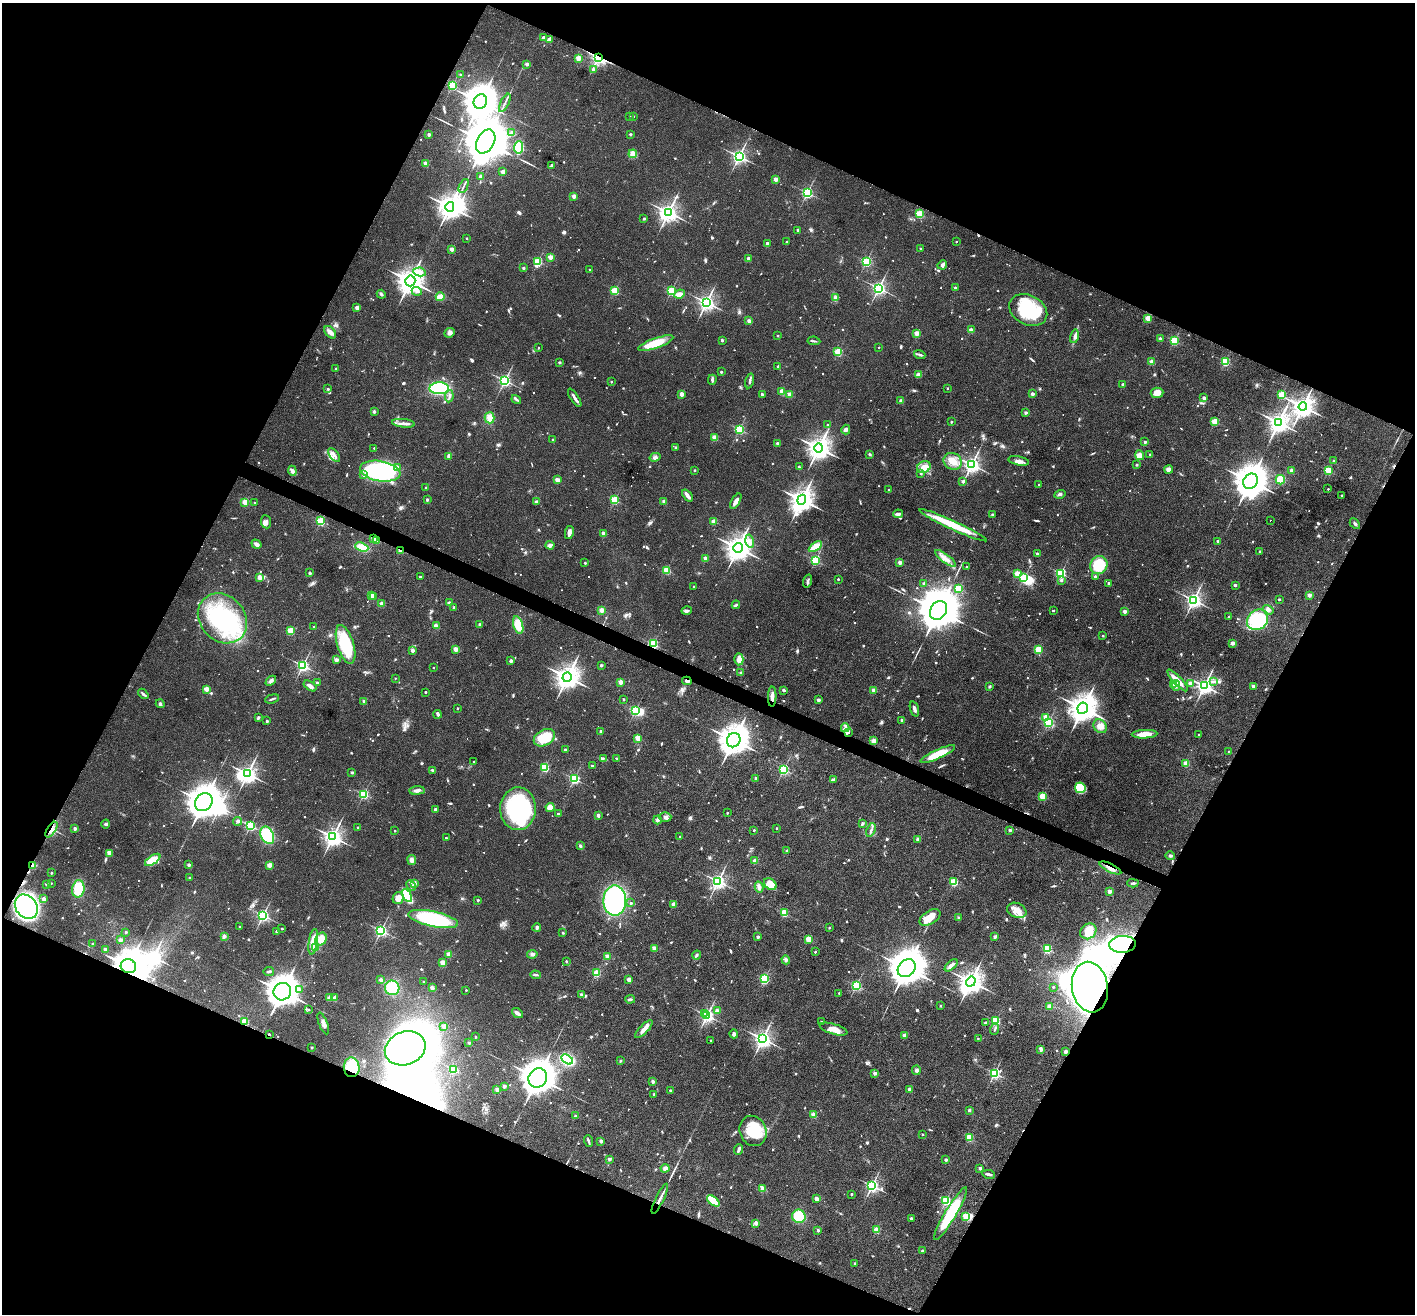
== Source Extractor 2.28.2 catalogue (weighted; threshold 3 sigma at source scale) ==
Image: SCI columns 5-5656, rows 279-5526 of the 5657 x 5669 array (HDU 1 of 3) = the unmasked area's bounding box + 8 px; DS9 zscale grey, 4 x 4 block average (1 PNG px = mean of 4 x 4 image px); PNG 1417 x 1316 px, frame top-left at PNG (2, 3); each listed source drawn as its Kron ellipse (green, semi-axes under 4 px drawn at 4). Shown black and unused: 45% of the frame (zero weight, under 3 of 4 exposures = <1% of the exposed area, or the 3 px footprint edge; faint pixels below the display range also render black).
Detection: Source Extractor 2.28.2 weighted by HDU 2 'WHT'. Background 0.0339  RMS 0.0047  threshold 0.0211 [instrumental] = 3 sigma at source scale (4.5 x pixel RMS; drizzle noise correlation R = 1.50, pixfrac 1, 0.05/0.05 arcsec/px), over >= 5 px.
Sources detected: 1121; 7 too faint to see at this stretch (4 x 4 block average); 25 inside a brighter object's white glare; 6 cosmic-ray / hot-pixel residue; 4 long thin detections or spike segments (spike, bleed or trail) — neither listed nor drawn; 8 coinciding with a brighter row at this scale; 30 inside a brighter listed object's ellipse — not listed separately; of the other 1041, all 500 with FLUX_AUTO >= 4.64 (the completeness limit of this list) listed and drawn (541 fainter detections not listed), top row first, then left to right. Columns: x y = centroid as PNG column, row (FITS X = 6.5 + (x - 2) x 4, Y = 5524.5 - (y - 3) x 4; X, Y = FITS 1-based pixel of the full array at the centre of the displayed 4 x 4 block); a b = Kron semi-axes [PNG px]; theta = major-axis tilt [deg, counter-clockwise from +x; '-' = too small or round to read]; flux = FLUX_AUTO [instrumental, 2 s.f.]
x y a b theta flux
543 37 2 2 - 7.3
549 39 4 2 - 11
598 57 3 3 - 680
578 58 2 2 - 120
527 64 2 2 - 27
593 70 2 2 - 22
461 75 2 2 - 13
452 85 2 2 - 320
480 102 7 6 - 5400
505 103 10 2 63 6.8
633 116 2 2 - 5.9
630 117 2 2 - 5.1
512 132 3 3 - 5.3
429 134 2 2 - 28
630 134 2 2 - 14
486 142 13 8 61 15000
518 147 6 3 84 180
633 154 4 3 - 19
739 156 3 2 - 920
425 163 2 2 - 65
552 166 4 3 - 5.6
503 172 2 2 - 45
481 176 2 2 - 31
776 179 2 2 - 66
464 186 7 2 65 4.9
807 193 2 2 - 550
574 196 2 2 - 60
450 207 5 4 - 2500
668 212 3 3 - 1300
920 214 2 2 - 200
644 218 2 2 - 10
798 230 2 2 - 19
467 238 2 2 - 7.6
786 241 2 2 - 5.9
956 242 2 2 - 6.4
767 244 4 2 - 5.9
920 248 2 2 - 9.1
452 249 2 2 - 54
550 257 2 2 - 90
748 258 2 2 - 29
538 261 2 2 - 250
866 261 2 2 - 350
942 265 5 4 - 6.5
523 268 2 2 - 18
590 270 2 2 - 8.3
420 272 6 4 -10 16
410 281 5 5 - 3200
879 288 3 3 - 720
955 288 2 2 - 20
615 290 2 2 - 230
417 291 5 2 - 6.4
671 291 2 2 - 320
381 294 4 3 - 5
679 294 5 4 - 16
440 297 4 3 - 37
835 298 4 4 - 6.5
706 302 3 3 - 1100
357 308 2 2 - 53
1028 310 20 14 -26 220
1148 318 2 2 - 120
749 321 2 2 - 45
971 330 2 2 - 67
330 332 7 4 -49 14
450 333 5 4 - 10
917 333 2 2 - 93
778 336 2 2 - 9.5
1074 336 7 3 78 10
1160 339 2 2 - 31
722 340 2 2 - 8.3
814 341 6 2 -7 4.9
1174 341 2 2 - 250
656 343 18 5 19 78
879 347 2 2 - 6.8
538 348 2 2 - 5.2
838 352 2 2 - 210
920 355 6 2 -20 4.7
1225 361 2 2 - 310
559 362 2 2 - 19
1152 362 2 2 - 68
778 366 2 2 - 12
336 368 2 2 - 13
721 372 2 2 - 14
918 375 3 3 - 11
505 380 2 2 - 620
712 380 5 2 - 9.2
750 381 7 2 75 6.6
611 382 2 2 - 7.9
1123 385 2 2 - 29
439 388 10 6 2 220
948 388 2 2 - 6.8
328 389 2 2 - 7.5
782 391 2 2 - 80
1157 393 6 5 - 30
682 394 2 2 - 59
762 394 2 2 - 6.2
789 394 2 2 - 63
1032 394 2 2 - 34
1282 395 2 2 - 190
449 396 6 2 81 5.4
575 398 10 2 -57 12
1204 398 2 2 - 38
516 399 5 2 - 5.4
901 401 2 2 - 33
1303 407 4 4 - 1900
374 412 2 2 - 26
1026 413 2 2 - 25
490 418 5 5 - 22
951 422 2 2 - 10
1215 422 2 2 - 170
403 423 11 3 -6 15
1278 423 4 3 - 1600
828 425 2 2 - 8.7
739 429 2 2 - 410
846 430 5 4 - 7.6
715 438 2 2 - 110
553 440 2 2 - 15
1145 442 2 2 - 19
778 443 3 2 - 5.9
675 447 2 2 - 16
374 448 2 2 - 5.6
819 448 4 4 - 2300
870 454 3 3 - 4.9
1150 454 2 2 - 5.6
334 455 8 4 -52 14
1140 455 5 4 - 24
449 456 2 2 - 28
655 457 5 3 - 8.2
953 461 9 8 - 31
1019 461 11 3 -12 17
1334 461 2 2 - 7.4
972 465 3 3 - 920
1137 465 2 2 - 4.8
397 467 2 2 - 29
799 467 2 2 - 5.9
924 467 7 6 - 23
1169 469 4 3 - 13
695 470 2 2 - 12
1292 470 2 2 - 51
1328 470 2 2 - 230
292 471 5 3 - 11
380 471 20 10 -10 460
921 473 4 3 - 5.5
364 475 2 2 - 6.9
557 480 2 2 - 64
1280 480 5 4 - 64
963 481 2 2 - 22
1250 481 8 7 - 4400
1039 485 2 2 - 5.3
426 488 2 2 - 11
1328 489 2 2 - 6.5
889 490 2 2 - 6.6
1060 494 5 3 - 5.4
687 495 7 2 -51 19
1342 495 2 2 - 8.2
427 499 2 2 - 21
615 500 2 2 - 260
802 500 5 4 - 2700
664 501 2 2 - 35
736 501 8 3 60 15
245 502 4 3 - 20
536 502 2 2 - 6.2
255 503 2 2 - 4.9
898 514 5 2 - 9.5
992 514 2 2 - 9.4
1271 520 2 2 - 100
320 521 2 2 - 270
714 521 2 2 - 87
266 522 6 5 - 12
1355 524 6 3 -44 5.9
953 525 37 4 -25 100
569 533 6 3 78 14
603 533 2 2 - 58
373 538 3 2 - 14
377 541 2 2 - 39
750 541 6 3 -77 12
1218 541 2 2 - 20
256 544 5 4 - 10
550 545 4 3 - 12
362 547 7 4 -21 44
815 547 7 3 34 47
738 548 5 4 - 3100
400 551 4 2 - 7.9
1260 552 2 2 - 15
1037 554 2 2 - 19
705 558 2 2 - 71
945 558 12 3 -37 20
815 560 2 2 - 390
585 563 2 2 - 10
900 563 2 2 - 47
1099 565 9 8 - 110
966 567 2 2 - 6.7
667 570 2 2 - 220
310 573 2 2 - 20
1061 573 2 2 - 430
1017 574 2 2 - 100
1095 576 2 2 - 14
420 577 2 2 - 9.3
260 578 2 2 - 15
1024 578 2 2 - 340
838 579 2 2 - 9.1
1061 580 2 2 - 14
808 581 6 2 72 6.5
924 583 2 2 - 17
1109 583 2 2 - 20
1235 585 2 2 - 6.4
694 586 2 2 - 7.4
959 588 2 2 - 200
372 595 2 2 - 74
1309 595 2 2 - 43
373 597 2 2 - 15
1279 599 2 2 - 14
1194 600 3 3 - 880
449 603 2 2 - 35
382 604 2 2 - 71
736 605 4 2 - 5.1
454 607 2 2 - 18
602 610 2 2 - 88
938 610 10 8 58 12000
1053 610 2 2 - 9.4
1268 610 5 4 - 9.4
687 611 5 3 - 6
1124 611 2 2 - 40
1229 616 2 2 - 7
222 618 27 22 -47 310
1257 620 11 9 39 180
480 625 2 2 - 25
518 625 9 4 -73 59
436 626 2 2 - 77
314 627 2 2 - 11
291 631 2 2 - 160
1103 636 2 2 - 9.3
1233 643 2 2 - 48
346 644 20 8 -73 150
653 644 2 2 - 420
456 649 2 2 - 77
412 650 2 2 - 41
1038 650 2 2 - 160
739 659 6 4 88 29
336 660 2 2 - 45
511 661 2 2 - 30
601 665 2 2 - 24
303 666 2 2 - 570
433 668 2 2 - 6.1
741 673 2 2 - 23
567 677 5 4 - 2400
395 678 2 2 - 5.6
1178 680 14 4 -46 35
271 681 6 3 41 7.9
687 681 4 2 - 7
620 682 2 2 - 69
1213 682 4 2 - 5.6
317 683 2 2 - 19
1173 684 2 2 - 52
1190 684 2 2 - 57
1176 685 5 4 - 12
310 686 7 3 -34 15
989 686 2 2 - 20
1204 686 3 3 - 920
1253 686 2 2 - 31
206 689 2 2 - 98
784 690 2 2 - 24
874 690 2 2 - 66
426 692 2 2 - 7.9
143 694 6 3 -41 7.4
772 696 10 2 88 16
272 699 7 2 16 5.1
624 699 2 2 - 12
818 700 2 2 - 27
364 701 4 3 - 4.8
160 704 4 3 - 6.1
457 708 2 2 - 8.9
1083 708 6 5 - 3400
914 709 8 3 -71 10
635 711 2 2 - 370
438 714 4 3 - 6.1
1046 717 2 2 - 90
258 718 3 2 - 5.9
902 720 2 2 - 34
267 721 2 2 - 17
1048 722 2 2 - 470
1100 726 7 6 - 25
845 728 4 2 - 5.9
601 731 2 2 - 26
848 732 4 3 - 4.9
1145 734 13 4 2 37
1199 735 2 2 - 8.7
544 738 11 7 29 81
638 738 2 2 - 130
734 740 7 6 - 3600
873 741 2 2 - 84
565 749 2 2 - 14
1228 751 2 2 - 5.9
938 754 19 4 24 81
603 758 3 2 - 4.7
616 758 2 2 - 6.8
474 762 2 2 - 9.5
1186 764 2 2 - 100
592 766 2 2 - 11
545 767 2 2 - 250
784 769 2 2 - 450
432 770 4 2 - 5
352 772 2 2 - 19
247 774 3 3 - 1000
756 778 2 2 - 22
574 779 2 2 - 430
833 780 4 3 - 4.6
1080 788 5 5 - 110
417 790 7 3 6 12
364 794 2 2 - 380
1043 796 2 2 - 220
204 802 10 8 50 3700
550 807 4 4 - 22
435 809 2 2 - 23
518 809 21 18 88 350
727 813 2 2 - 7.6
558 814 2 2 - 13
598 815 3 2 - 6.5
665 817 6 5 - 9.8
657 820 4 3 - 6.7
237 821 4 3 - 5.3
106 824 4 4 - 6.1
862 824 4 2 - 4.8
250 826 2 2 - 420
358 827 2 2 - 12
75 828 2 2 - 30
777 828 2 2 - 8.6
51 830 9 4 56 19
754 830 2 2 - 9.6
871 830 7 2 69 7.1
1010 830 2 2 - 21
395 831 2 2 - 8.5
267 835 9 6 -64 160
333 837 4 3 - 1200
680 837 2 2 - 5.9
446 838 2 2 - 9.5
918 839 2 2 - 28
580 846 4 2 - 5.1
787 851 2 2 - 20
109 853 2 2 - 57
1170 856 4 3 - 5.4
153 860 9 4 34 54
412 860 5 4 - 12
755 861 2 2 - 81
33 865 4 3 - 15
189 865 2 2 - 26
269 865 2 2 - 82
1110 868 12 3 -26 15
51 873 2 2 - 9.4
189 878 2 2 - 7.3
718 881 3 2 - 840
954 882 2 2 - 240
51 883 2 2 - 4.8
1133 883 5 2 - 5
46 884 2 2 - 22
414 884 4 2 - 16
770 884 7 5 -39 35
411 885 6 2 -64 6.5
759 887 5 3 - 9.8
78 889 9 6 82 73
1109 891 2 2 - 50
407 896 7 3 -59 130
398 898 6 5 - 33
44 899 2 2 - 48
478 900 2 2 - 13
615 901 15 11 -90 500
631 903 2 2 - 11
674 904 2 2 - 75
26 907 13 10 -53 790
1017 910 10 7 -22 29
784 913 2 2 - 200
263 915 2 2 - 650
930 917 11 6 31 49
959 918 2 2 - 12
433 919 25 7 -12 280
240 927 2 2 - 9.6
537 927 4 3 - 8.2
829 928 2 2 - 6.4
282 929 2 2 - 8.9
381 930 2 2 - 540
1088 931 9 7 43 40
126 932 2 2 - 9.4
277 932 2 2 - 32
563 933 2 2 - 9.1
224 936 4 3 - 6.8
758 937 2 2 - 28
995 937 2 2 - 16
321 939 6 5 - 35
809 939 2 2 - 140
120 940 2 2 - 41
313 942 13 4 82 55
93 944 2 2 - 12
1122 944 13 8 5 59
315 947 2 2 - 130
654 948 2 2 - 64
106 949 4 2 - 11
1047 949 2 2 - 310
815 952 2 2 - 9.1
449 954 2 2 - 83
532 954 5 4 - 8
696 955 4 3 - 5.2
607 956 2 2 - 59
786 960 4 3 - 7.6
566 961 2 2 - 8.7
442 963 2 2 - 86
951 965 8 3 43 16
128 966 8 7 - 3300
907 968 10 8 45 6500
269 972 5 2 - 7.5
596 973 2 2 - 180
535 975 5 2 - 4.9
764 979 2 2 - 230
381 980 2 2 - 47
629 980 2 2 - 55
423 981 2 2 - 5.4
971 982 5 4 - 2300
856 986 2 2 - 410
1053 987 2 2 - 10
1090 987 25 18 -81 810
392 988 7 7 - 130
432 988 2 2 - 55
299 990 2 2 - 19
466 990 2 2 - 8.7
282 992 9 8 - 3600
839 993 2 2 - 7.4
581 994 2 2 - 17
329 998 2 2 - 55
335 998 2 2 - 65
630 999 5 2 - 5.1
940 1006 2 2 - 9.3
1049 1006 3 3 - 12
309 1010 2 2 - 5.4
717 1010 3 3 - 5.8
517 1013 6 2 -36 15
705 1013 2 2 - 36
707 1015 3 2 - 670
996 1021 2 2 - 300
244 1022 2 2 - 190
821 1022 2 2 - 7.3
323 1023 11 2 -69 12
986 1023 4 3 - 4.9
444 1027 3 3 - 7.7
644 1029 11 4 46 19
833 1029 14 5 -17 31
995 1029 6 2 67 4.8
269 1034 2 2 - 10
734 1034 4 3 - 7.7
905 1035 2 2 - 53
476 1037 2 2 - 10
978 1038 2 2 - 6
763 1039 3 3 - 1100
711 1040 2 2 - 6.5
469 1043 2 2 - 15
312 1048 2 2 - 13
405 1048 21 16 20 1900
1041 1049 4 3 - 6.7
1066 1052 3 2 - 9.3
567 1059 6 4 -32 260
620 1061 2 2 - 13
352 1067 10 8 -86 110
453 1069 2 2 - 280
916 1070 5 4 - 6
875 1073 2 2 - 28
994 1073 2 2 - 580
538 1078 10 9 - 4500
653 1082 2 2 - 34
504 1086 2 2 - 37
497 1089 2 2 - 39
909 1089 2 2 - 33
670 1090 2 2 - 9
654 1094 2 2 - 5.8
969 1110 2 2 - 9
813 1115 2 2 - 78
575 1116 2 2 - 14
753 1131 15 13 -67 97
922 1134 2 2 - 8.2
969 1137 2 2 - 200
588 1141 6 2 -71 8.3
601 1141 2 2 - 34
739 1149 5 2 - 12
609 1159 2 2 - 26
946 1160 2 2 - 25
665 1168 4 3 - 8.6
980 1168 2 2 - 30
989 1174 6 2 -10 11
872 1186 2 2 - 630
762 1188 2 2 - 7
851 1194 2 2 - 12
660 1199 16 2 64 18
817 1199 2 2 - 49
713 1201 7 3 -39 80
946 1201 2 2 - 380
951 1214 30 5 59 160
799 1216 7 6 - 100
966 1216 3 2 - 170
911 1219 2 2 - 17
756 1223 2 2 - 54
818 1230 2 2 - 17
877 1230 2 2 - 110
922 1251 2 2 - 14
855 1263 2 2 - 9.9
Overlapping masked pixels (flux is a lower limit): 18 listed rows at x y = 598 57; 373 538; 377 541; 400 551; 653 644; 687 681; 772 696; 51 830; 33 865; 1110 868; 26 907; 1122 944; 128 966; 1090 987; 244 1022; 269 1034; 352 1067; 660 1199
Diffuse or blended objects may show on this block-average render without a row.